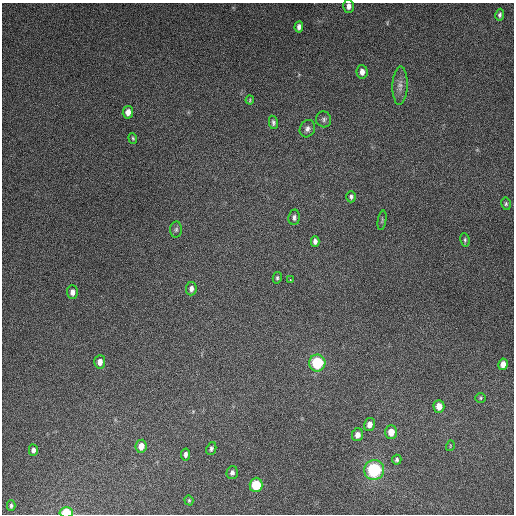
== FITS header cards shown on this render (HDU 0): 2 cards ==
NAXIS1  =                  512
NAXIS2  =                  512

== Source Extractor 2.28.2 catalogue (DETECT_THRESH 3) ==
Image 512 x 512 px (HDU 0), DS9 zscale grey, 1 PNG px = 1 image px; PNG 516 x 516 px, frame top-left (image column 1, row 512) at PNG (2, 3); each listed source drawn as its Kron ellipse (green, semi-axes under 4 px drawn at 4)
Background 4900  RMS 310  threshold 924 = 3 sigma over >= 5 px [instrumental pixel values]
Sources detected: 42; all 42 listed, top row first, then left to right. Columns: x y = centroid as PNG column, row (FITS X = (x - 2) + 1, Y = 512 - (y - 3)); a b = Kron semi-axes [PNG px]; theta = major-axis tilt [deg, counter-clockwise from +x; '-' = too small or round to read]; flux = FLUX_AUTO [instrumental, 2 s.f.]
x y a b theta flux
349 6 6 5 - 9.5e+04
500 15 6 4 78 4.6e+04
299 27 6 4 85 7.7e+04
362 72 6 5 - 1.3e+05
400 85 19 8 88 1.5e+05
250 100 4 4 - 2.1e+04
128 112 6 5 - 1.5e+05
324 119 8 7 - 6.0e+04
273 122 7 4 -79 4.5e+04
307 129 9 7 61 8.8e+04
133 138 5 4 - 2.6e+04
351 197 5 4 - 5.0e+04
506 204 6 5 - 3.4e+04
294 217 8 5 85 6.1e+04
382 220 10 3 81 2.9e+04
176 229 8 6 87 4.9e+04
465 240 7 4 -82 3.5e+04
315 241 5 4 - 7.7e+04
277 278 5 4 - 3.2e+04
290 280 3 3 - 2.3e+04
191 289 7 5 84 9.0e+04
72 292 7 5 -88 1.1e+05
100 362 7 5 85 1.4e+05
317 363 8 8 - 1.1e+06
503 364 6 4 80 1.6e+05
480 398 5 5 - 3.1e+04
439 406 6 5 - 1.9e+05
369 424 7 5 77 1.3e+05
391 432 7 6 - 2.3e+05
357 435 6 5 - 1.3e+05
141 446 6 5 - 1.9e+05
450 446 5 3 - 1.9e+04
211 449 7 4 68 4.9e+04
33 450 5 4 - 6.8e+04
186 454 6 4 81 7.2e+04
397 460 5 4 - 4.1e+04
374 470 10 10 - 1.7e+06
232 473 6 5 - 6.6e+04
256 485 7 6 - 7.1e+05
189 500 5 4 - 2.5e+04
11 506 5 4 - 4.0e+04
66 512 6 5 - 5.5e+05
At the frame edge (FLAGS 8, measured only in part): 2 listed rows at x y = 349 6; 66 512